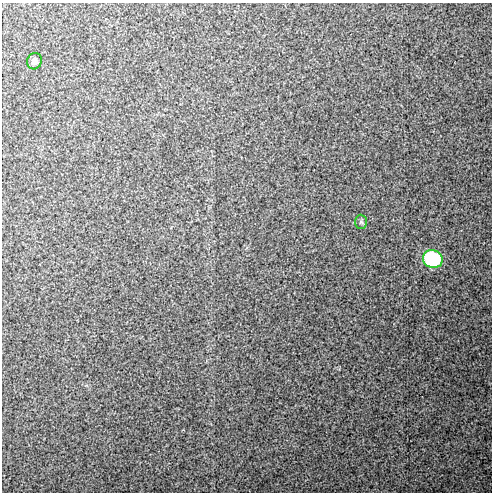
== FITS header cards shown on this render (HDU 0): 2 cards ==
NAXIS1  =                  490 / Axis length
NAXIS2  =                  490 / Axis length

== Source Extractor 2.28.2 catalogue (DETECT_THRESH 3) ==
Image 490 x 490 px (HDU 0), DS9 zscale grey, 1 PNG px = 1 image px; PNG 494 x 494 px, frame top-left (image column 1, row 490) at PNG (2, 3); each listed source drawn as its Kron ellipse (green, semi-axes under 4 px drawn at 4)
Background 18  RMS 1.5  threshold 4.4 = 3 sigma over >= 5 px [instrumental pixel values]
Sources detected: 3; all 3 listed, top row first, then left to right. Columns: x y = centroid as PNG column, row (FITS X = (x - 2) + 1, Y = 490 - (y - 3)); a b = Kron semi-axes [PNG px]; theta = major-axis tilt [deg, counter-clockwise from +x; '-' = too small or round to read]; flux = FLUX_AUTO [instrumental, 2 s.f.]
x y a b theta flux
34 61 8 7 - 400
361 222 7 6 - 210
433 259 10 9 - 13000